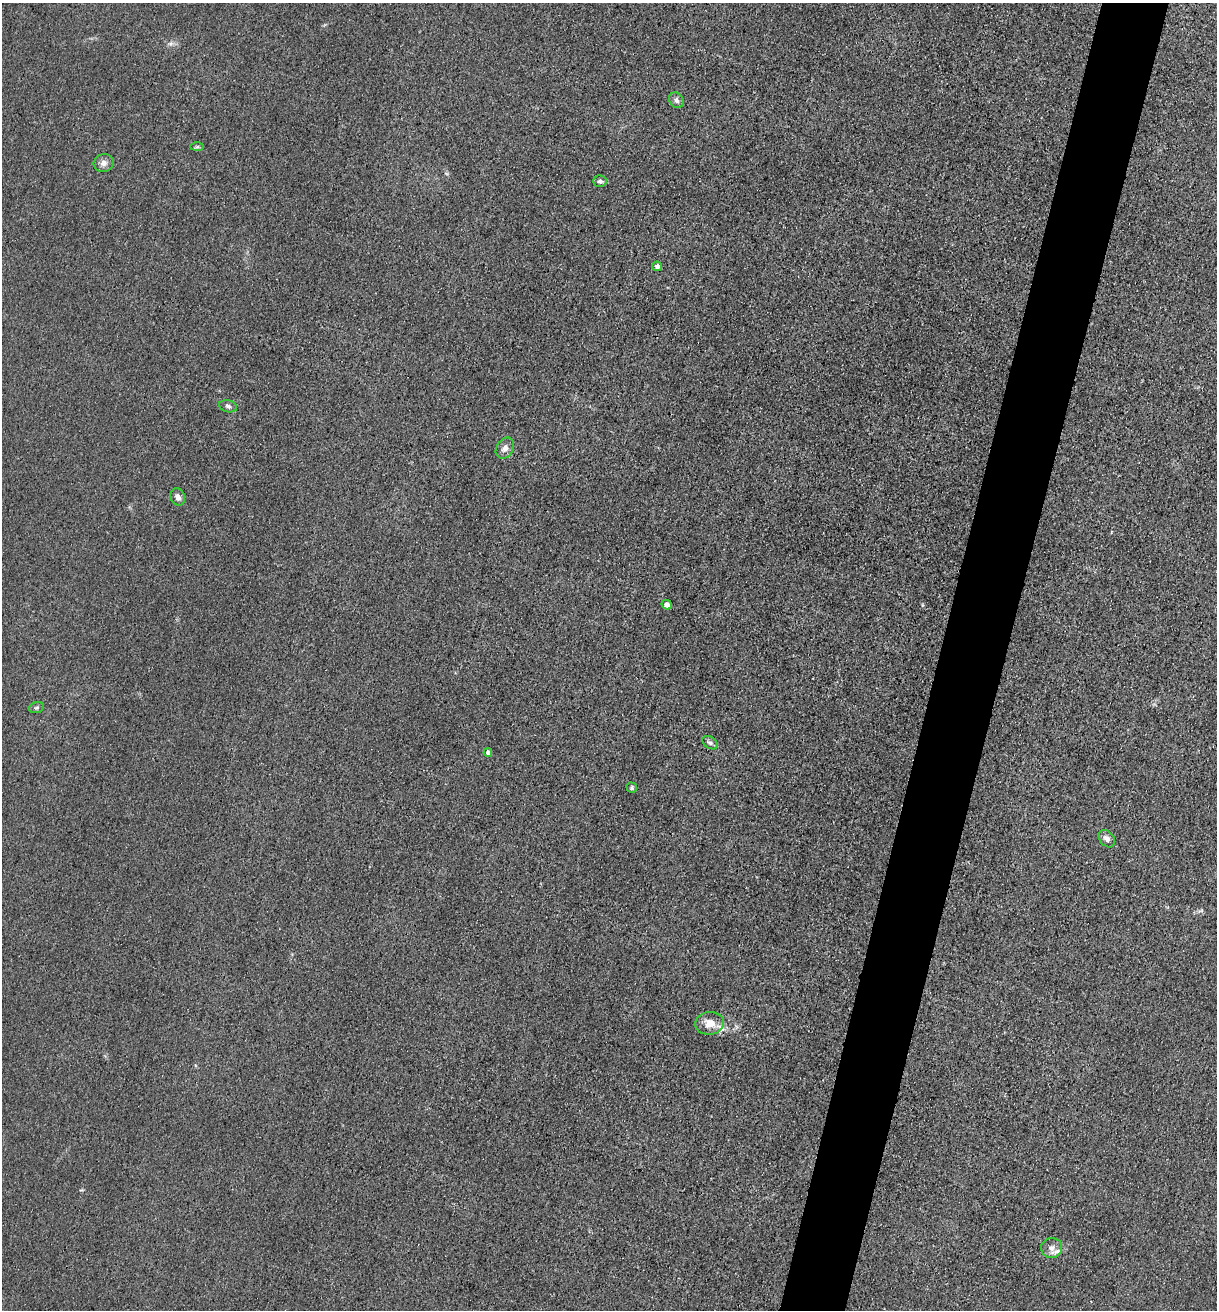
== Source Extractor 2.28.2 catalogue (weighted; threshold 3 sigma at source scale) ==
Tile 10 of 4 x 4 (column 2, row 3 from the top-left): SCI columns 1479-2693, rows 1315-2622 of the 5261 x 5243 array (HDU 1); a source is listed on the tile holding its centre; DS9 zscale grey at full resolution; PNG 1219 x 1312 px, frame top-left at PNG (2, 3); each listed source drawn as its Kron ellipse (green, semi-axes under 4 px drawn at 4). Shown black and unused: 5% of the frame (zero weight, under 3 of 4 exposures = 1% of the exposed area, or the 3 px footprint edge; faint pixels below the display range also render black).
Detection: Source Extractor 2.28.2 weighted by HDU 2 'WHT'; one run over the whole footprint, this tile lists its part. Background 0.0333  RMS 0.0063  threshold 0.0284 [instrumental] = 3 sigma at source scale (4.5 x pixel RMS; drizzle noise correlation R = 1.50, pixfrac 1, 0.05/0.05 arcsec/px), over >= 5 px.
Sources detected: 18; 2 inside a brighter listed object's ellipse — not listed separately; the other 16 listed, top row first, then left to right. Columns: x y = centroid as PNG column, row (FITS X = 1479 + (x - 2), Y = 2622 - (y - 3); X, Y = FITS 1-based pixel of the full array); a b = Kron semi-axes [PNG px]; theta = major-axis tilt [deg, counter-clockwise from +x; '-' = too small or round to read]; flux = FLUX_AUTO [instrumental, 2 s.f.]
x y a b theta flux
676 100 8 6 -56 2.1
197 147 7 4 0 1.1
104 163 10 9 - 3.4
600 181 7 5 -4 1.6
657 266 5 4 - 2.9
228 406 9 6 -16 1.7
505 448 11 8 59 3.6
178 497 9 7 -71 2.6
667 604 5 4 - 2.2
36 707 7 5 18 1.2
710 743 8 5 -36 1.7
488 752 4 4 - 2.2
632 788 5 5 - 1.1
1107 839 9 7 -49 2.9
710 1023 14 11 7 8.1
1052 1248 10 10 - 3.9